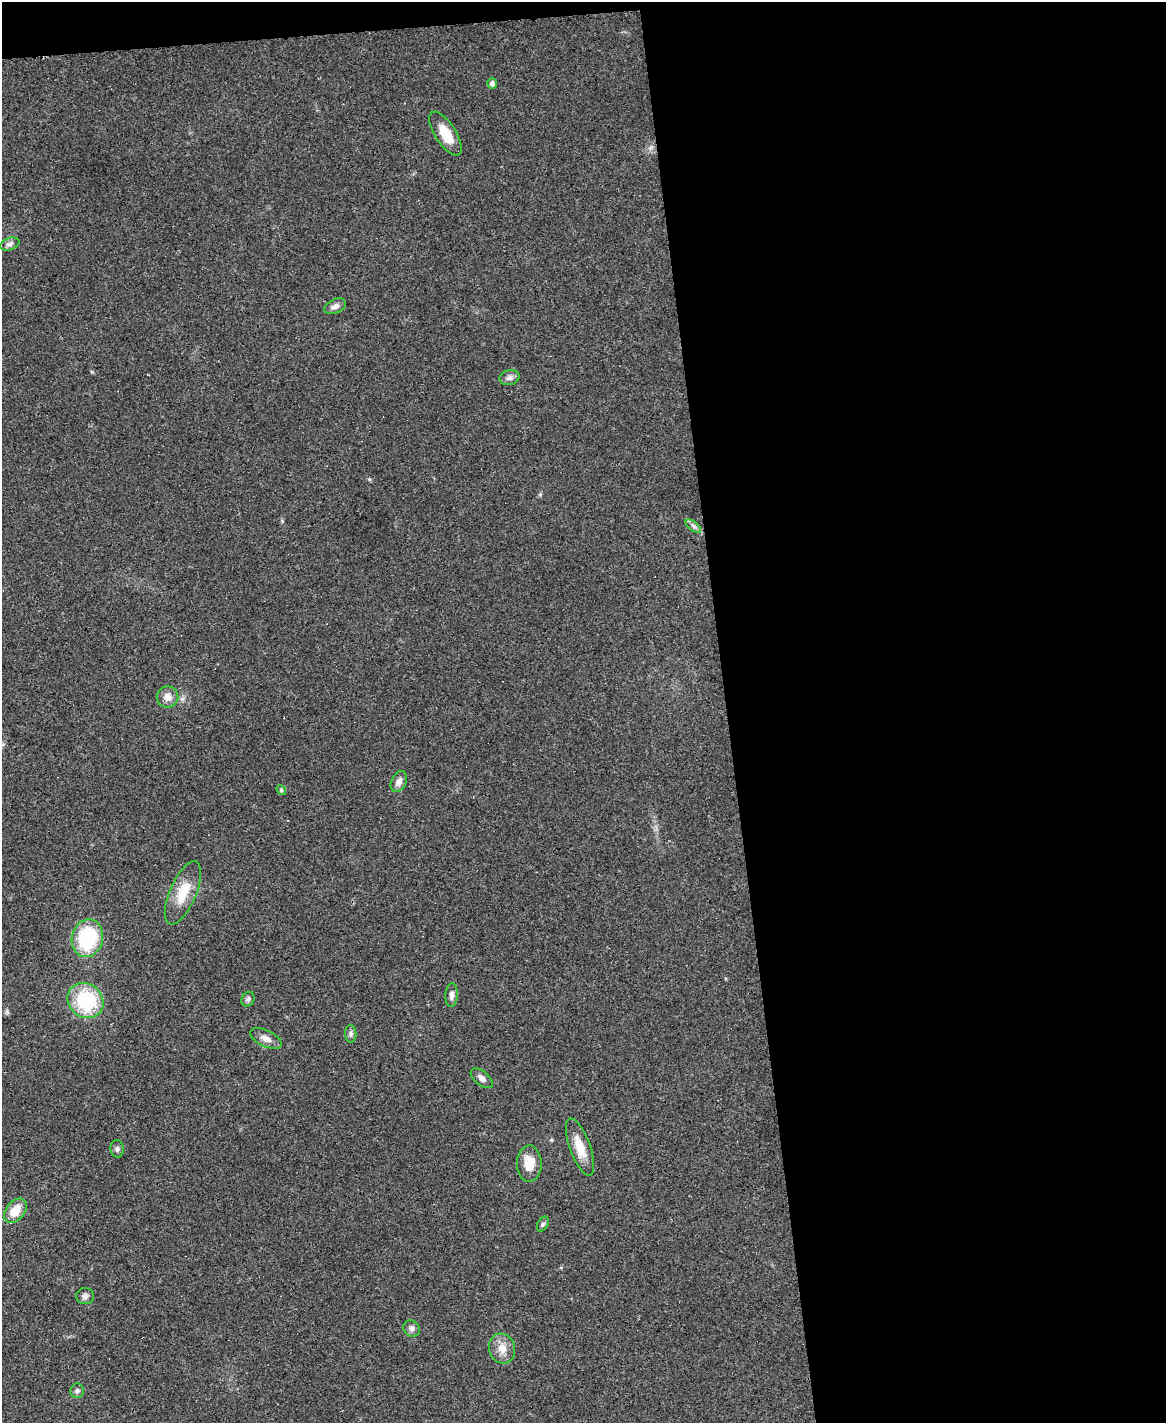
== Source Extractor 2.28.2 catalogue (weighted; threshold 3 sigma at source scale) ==
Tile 4 of 4 x 3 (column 4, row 1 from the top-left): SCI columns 3493-4656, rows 3084-4504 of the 4656 x 4633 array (HDU 1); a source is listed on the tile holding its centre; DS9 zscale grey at full resolution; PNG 1168 x 1425 px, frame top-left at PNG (2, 2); each listed source drawn as its Kron ellipse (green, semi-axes under 4 px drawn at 4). Shown black and unused: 39% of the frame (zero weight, under 3 of 4 exposures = <1% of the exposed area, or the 3 px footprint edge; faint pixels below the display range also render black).
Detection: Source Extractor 2.28.2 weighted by HDU 2 'WHT'; one run over the whole footprint, this tile lists its part. Background 0.0392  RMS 0.0044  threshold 0.0196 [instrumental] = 3 sigma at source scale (4.5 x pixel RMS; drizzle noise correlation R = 1.50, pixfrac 1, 0.05/0.05 arcsec/px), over >= 5 px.
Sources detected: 27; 1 cosmic-ray / hot-pixel residue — neither listed nor drawn; the other 26 listed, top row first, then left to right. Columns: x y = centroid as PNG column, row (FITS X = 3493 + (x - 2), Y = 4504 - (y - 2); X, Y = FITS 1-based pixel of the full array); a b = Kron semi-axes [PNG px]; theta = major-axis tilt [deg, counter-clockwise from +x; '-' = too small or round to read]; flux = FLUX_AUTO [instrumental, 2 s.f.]
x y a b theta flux
492 83 5 5 - 1.5
445 134 25 10 -57 8.7
10 244 10 6 21 1.4
335 306 11 7 25 2
510 378 10 7 12 1.8
693 526 9 4 -36 1.2
167 697 11 10 - 3.6
399 782 11 7 64 2.4
281 790 5 4 - 0.55
183 893 34 13 67 11
87 938 19 15 77 32
451 995 12 6 87 1.9
248 999 7 6 - 1.2
85 1001 19 16 -39 28
351 1034 9 5 -88 1.2
266 1038 17 8 -25 3
482 1078 13 7 -39 1.9
580 1147 30 10 -70 8.5
117 1149 9 6 -86 1.2
529 1164 18 12 90 7.3
15 1211 14 9 50 7.5
543 1224 8 5 59 0.89
85 1296 9 8 - 1.4
412 1328 9 7 -45 1.5
502 1348 15 13 -74 5
77 1391 7 6 - 1.2